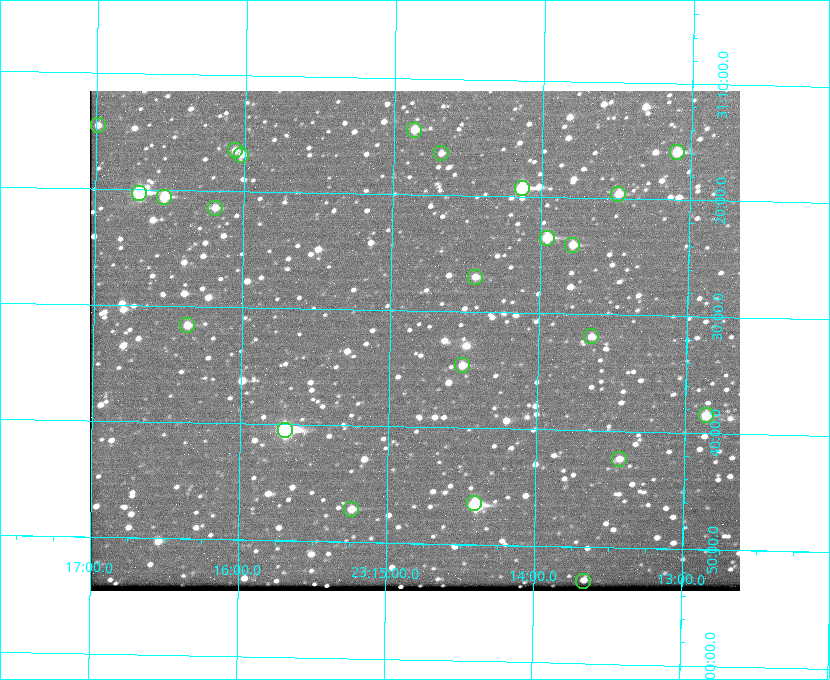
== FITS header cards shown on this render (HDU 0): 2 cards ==
NAXIS1  =                  650 / Width of table row in bytes
NAXIS2  =                  500 / Number of rows in table

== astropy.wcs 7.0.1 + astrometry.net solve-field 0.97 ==
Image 650 x 500 px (HDU 0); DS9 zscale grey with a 90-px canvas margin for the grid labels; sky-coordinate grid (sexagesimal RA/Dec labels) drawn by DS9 from the SOLVED WCS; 23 Tycho-2 reference stars matched to detected sources circled (green)
Header WCS: none
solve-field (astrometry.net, Tycho-2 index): SOLVED blind (the file carries no WCS)
Solved WCS: RA---TAN-SIP/DEC--TAN-SIP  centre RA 23:14:50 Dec +31:33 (348.71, +31.54 deg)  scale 5.17 arcsec/px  FOV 56.0' x 43.0'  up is +179 deg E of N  parity flipped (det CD > 0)
(file carries no celestial WCS; the grid is the blind solution)
Tycho-2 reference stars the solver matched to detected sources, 23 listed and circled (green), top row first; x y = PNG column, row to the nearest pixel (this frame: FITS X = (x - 92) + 1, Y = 500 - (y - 91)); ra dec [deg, ICRS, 3 dp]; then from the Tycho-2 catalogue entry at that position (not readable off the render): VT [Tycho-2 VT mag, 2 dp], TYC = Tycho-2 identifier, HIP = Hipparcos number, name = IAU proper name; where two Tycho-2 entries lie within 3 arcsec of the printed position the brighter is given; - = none
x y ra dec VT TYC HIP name
100 125 349.247 +31.243 11.65 2752-184-1 - -
416 130 348.716 +31.241 10.71 2751-1879-1 - -
237 150 349.017 +31.275 11.37 2752-138-1 - -
679 152 348.274 +31.265 10.04 2751-1349-1 - -
443 153 348.670 +31.274 11.52 2751-699-1 - -
243 155 349.005 +31.281 11.69 2752-129-1 - -
524 188 348.533 +31.321 8.95 2751-241-1 - -
141 193 349.176 +31.338 8.87 2752-38-1 - -
620 194 348.371 +31.327 10.64 2751-1121-1 - -
166 197 349.134 +31.344 10.32 2752-30-1 - -
217 208 349.049 +31.358 11.45 2752-14-1 - -
549 238 348.489 +31.392 10.19 2751-871-1 - -
574 245 348.446 +31.401 10.83 2751-661-1 - -
477 277 348.609 +31.450 11.66 2751-603-1 - -
189 325 349.092 +31.527 11.51 2752-227-1 - -
593 336 348.411 +31.532 11.57 2751-1753-1 - -
464 365 348.628 +31.577 11.53 2751-2055-1 - -
708 415 348.216 +31.641 10.50 2751-2059-1 - -
287 430 348.924 +31.676 7.66 2752-472-1 114838 -
621 459 348.359 +31.706 12.06 2751-1215-1 - -
476 503 348.603 +31.774 10.34 2751-877-1 - -
353 509 348.810 +31.787 10.96 2752-75-1 - -
585 581 348.416 +31.882 12.05 2755-227-1 - -